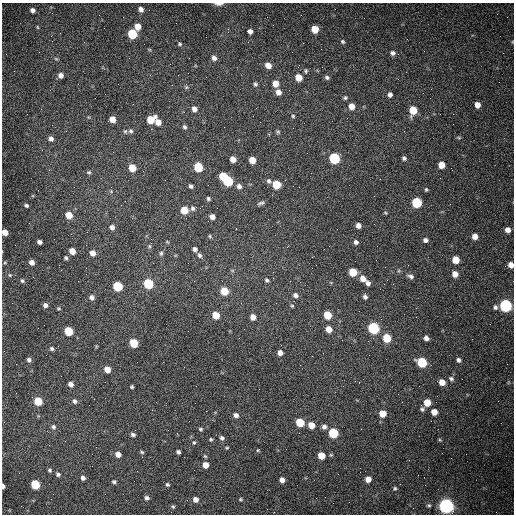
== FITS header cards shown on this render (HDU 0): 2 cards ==
NAXIS1  =                  512 /fastest changing axis
NAXIS2  =                  512 /next to fastest changing axis

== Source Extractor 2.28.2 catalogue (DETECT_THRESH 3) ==
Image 512 x 512 px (HDU 0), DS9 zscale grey, 1 PNG px = 1 image px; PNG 516 x 516 px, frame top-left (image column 1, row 512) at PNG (2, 3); no overlay
Background 1470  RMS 22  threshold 65.7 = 3 sigma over >= 5 px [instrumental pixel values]
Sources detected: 173; all 173 listed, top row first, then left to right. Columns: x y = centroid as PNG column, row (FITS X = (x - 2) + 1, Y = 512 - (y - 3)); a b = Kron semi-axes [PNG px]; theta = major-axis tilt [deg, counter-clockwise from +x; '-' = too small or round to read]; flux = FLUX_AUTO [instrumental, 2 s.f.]
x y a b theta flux
219 4 9 3 0 6600
141 9 5 5 - 6400
32 10 5 4 - 5500
138 26 6 5 - 15000
37 27 5 3 - 1400
315 29 5 5 - 31000
250 31 5 4 - 6900
132 34 6 6 - 90000
51 36 2 2 - 1500
343 42 6 5 - 2600
180 44 5 5 - 2100
393 53 7 6 - 5100
214 58 6 5 - 5700
56 59 6 3 -19 1800
268 65 6 5 - 12000
306 71 6 5 - 2200
61 75 6 5 - 6900
299 77 5 5 - 22000
327 77 6 5 - 3400
255 84 6 5 - 2800
275 84 6 6 - 14000
186 87 5 5 - 2000
278 92 6 5 - 10000
105 94 2 2 - 680
390 95 6 6 - 5400
345 98 5 4 - 2400
477 105 5 5 - 11000
351 106 6 6 - 13000
194 109 5 5 - 8200
413 110 6 5 - 40000
293 116 4 4 - 1800
112 119 5 5 - 14000
151 120 6 5 - 35000
158 122 6 5 - 15000
184 127 5 4 - 2900
293 128 2 2 - 680
131 131 7 7 - 4200
404 131 2 2 - 660
278 132 5 5 - 2200
459 137 6 3 -9 1600
51 139 6 6 - 5400
334 158 6 6 - 150000
404 158 5 4 - 2900
233 159 5 5 - 11000
252 160 5 5 - 22000
442 165 5 5 - 20000
198 167 6 5 - 65000
132 168 5 5 - 32000
89 172 6 4 12 2200
223 176 5 5 - 45000
228 181 6 6 - 110000
269 181 7 6 - 3600
276 185 6 5 - 50000
191 186 4 3 - 3600
239 186 6 5 - 5800
299 187 2 2 - 990
426 189 5 4 - 1900
208 199 5 4 - 2600
261 203 9 4 24 3400
417 203 6 6 - 110000
26 205 5 4 - 3000
193 208 6 5 - 3600
184 210 5 5 - 33000
385 213 5 3 - 1400
69 215 6 5 - 22000
212 217 5 5 - 8700
358 226 5 4 - 8100
112 227 5 5 - 5700
236 229 3 2 - 2700
508 230 5 5 - 9000
5 232 5 5 - 14000
210 236 5 4 - 1900
475 236 5 5 - 11000
425 240 5 5 - 5100
39 242 5 4 - 4800
356 242 5 5 - 4700
149 246 5 5 - 2200
195 249 5 4 - 5000
72 251 5 5 - 17000
93 253 6 5 - 11000
161 253 7 5 75 2900
200 255 8 4 -52 4200
66 258 4 4 - 2600
456 260 5 5 - 25000
32 262 5 5 - 8900
5 263 5 3 - 1500
511 265 5 5 - 10000
312 268 2 2 - 740
353 272 6 5 - 41000
455 274 6 5 - 12000
10 275 5 5 - 1900
410 276 9 5 -23 4600
273 278 2 2 - 860
363 279 7 6 - 11000
267 280 6 5 - 2900
22 281 6 5 - 2700
368 283 5 5 - 5100
148 284 6 5 - 98000
118 286 6 5 - 85000
224 291 6 5 - 37000
295 295 7 6 - 5300
92 297 6 6 - 5500
365 297 5 4 - 4100
276 303 3 2 - 1300
45 305 5 5 - 5400
292 306 5 4 - 1700
506 306 6 6 - 280000
495 307 7 6 - 4100
58 308 5 4 - 1800
216 315 5 5 - 31000
328 315 6 5 - 41000
253 317 5 5 - 11000
381 319 2 2 - 850
373 328 6 5 - 200000
329 329 5 5 - 16000
68 331 6 5 - 65000
387 338 6 5 - 50000
426 338 5 5 - 6000
134 343 6 5 - 54000
52 348 6 5 - 2900
280 353 5 5 - 7700
29 360 5 5 - 4000
458 360 5 4 - 4100
422 362 6 5 - 110000
107 370 5 5 - 17000
451 379 7 6 - 3600
442 382 5 5 - 15000
71 384 5 5 - 7100
132 387 4 3 - 2000
94 399 2 2 - 700
38 401 6 5 - 48000
75 401 6 5 - 4200
427 403 5 5 - 26000
422 409 6 6 - 3400
434 412 5 5 - 16000
382 413 6 5 - 21000
236 415 5 5 - 6000
300 422 6 5 - 50000
311 425 6 5 - 17000
53 427 6 6 - 3800
324 427 6 6 - 5500
200 429 5 4 - 2200
333 433 6 5 - 99000
133 435 6 4 -15 3600
222 438 6 5 - 3200
211 439 4 4 - 1900
440 440 5 4 - 1600
194 442 6 5 - 2200
227 448 4 3 - 1500
258 450 4 4 - 1400
142 452 6 4 -27 2000
178 452 4 4 - 3600
118 454 5 5 - 11000
321 456 5 5 - 27000
205 465 6 5 - 13000
50 470 5 4 - 2300
58 474 5 5 - 3600
83 478 5 5 - 4600
368 479 5 5 - 13000
282 480 5 5 - 8300
114 482 5 5 - 3000
35 484 6 5 - 75000
167 484 5 5 - 2600
400 484 2 2 - 660
3 486 4 3 - 5500
395 488 6 5 - 2200
147 498 6 5 - 4500
316 498 2 2 - 3500
195 499 6 5 - 8100
240 499 5 4 - 1600
429 505 5 4 - 2300
173 506 6 4 -48 2300
446 506 6 6 - 710000
At the frame edge (FLAGS 8, measured only in part): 4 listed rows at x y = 219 4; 5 232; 511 265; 3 486